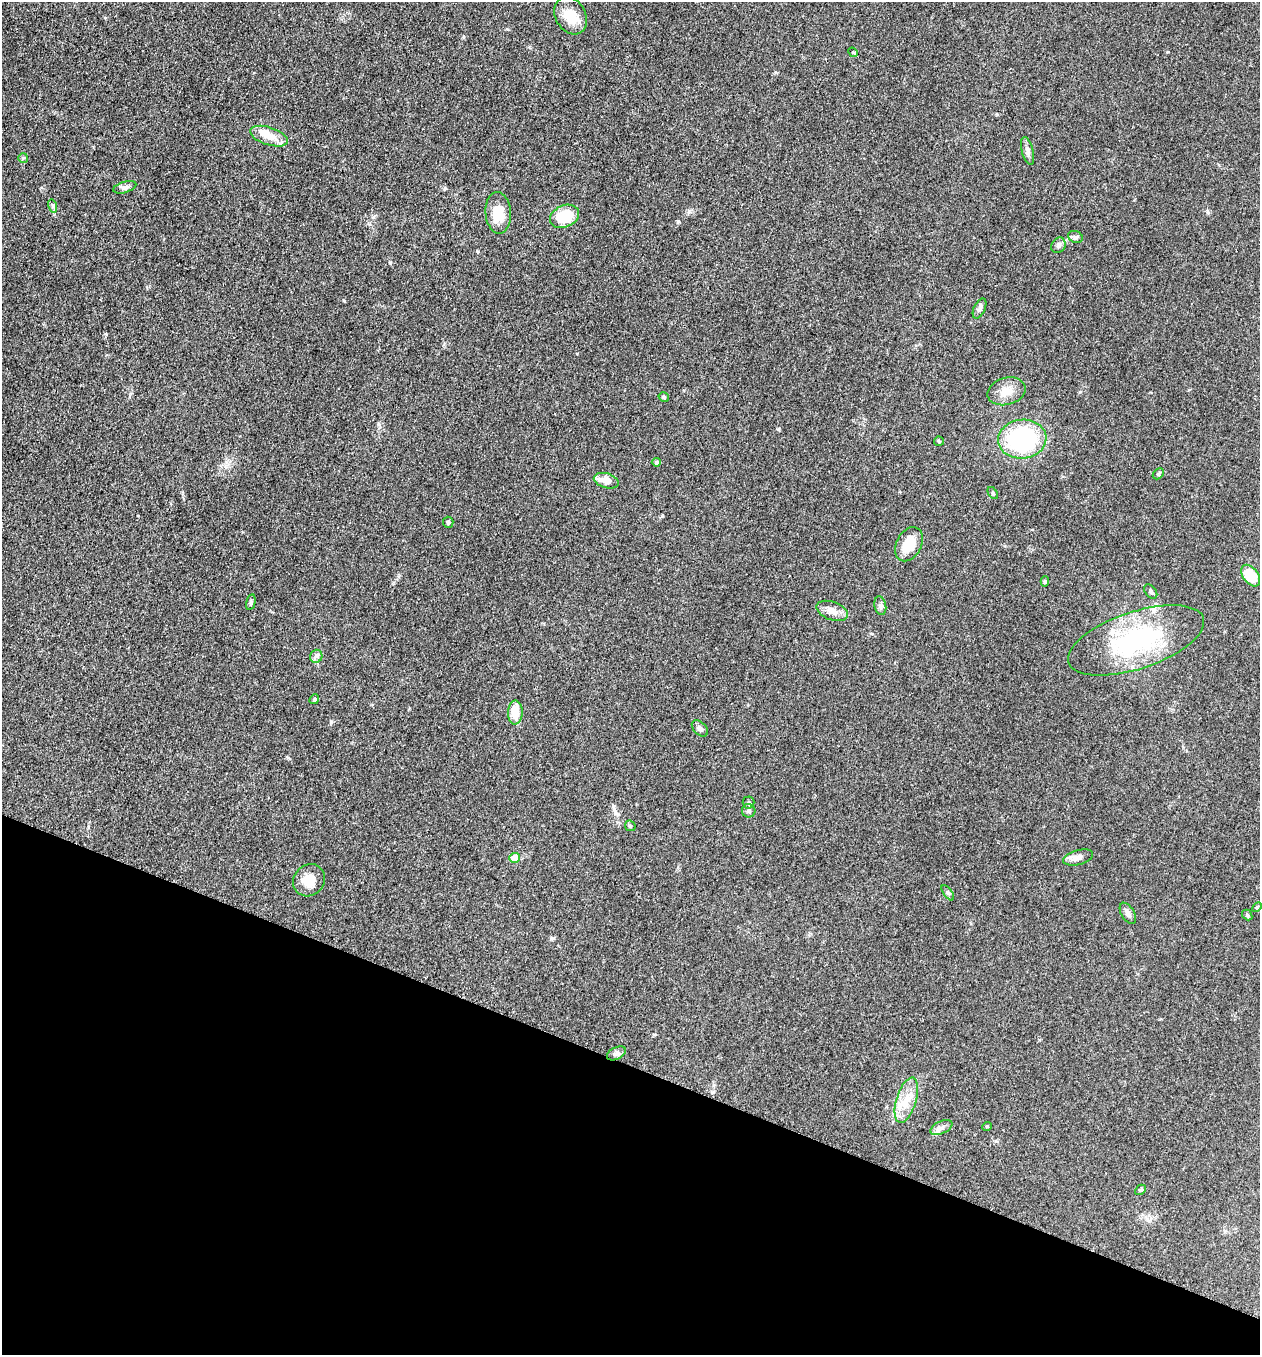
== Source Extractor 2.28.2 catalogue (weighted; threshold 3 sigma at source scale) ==
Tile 15 of 4 x 4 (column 3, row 4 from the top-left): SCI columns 2713-3970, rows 17-1369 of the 5507 x 5462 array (HDU 1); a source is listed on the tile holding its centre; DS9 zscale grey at full resolution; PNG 1262 x 1357 px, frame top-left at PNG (2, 2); each listed source drawn as its Kron ellipse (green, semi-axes under 4 px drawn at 4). Shown black and unused: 21% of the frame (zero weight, under 3 of 5 exposures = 3% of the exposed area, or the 3 px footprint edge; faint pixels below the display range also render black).
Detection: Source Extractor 2.28.2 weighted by HDU 2 'WHT'; one run over the whole footprint, this tile lists its part. Background 0.0767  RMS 0.0066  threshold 0.0296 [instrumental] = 3 sigma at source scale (4.5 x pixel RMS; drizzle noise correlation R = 1.50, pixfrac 1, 0.05/0.05 arcsec/px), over >= 5 px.
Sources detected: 49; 1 inside a brighter listed object's ellipse — not listed separately; the other 48 listed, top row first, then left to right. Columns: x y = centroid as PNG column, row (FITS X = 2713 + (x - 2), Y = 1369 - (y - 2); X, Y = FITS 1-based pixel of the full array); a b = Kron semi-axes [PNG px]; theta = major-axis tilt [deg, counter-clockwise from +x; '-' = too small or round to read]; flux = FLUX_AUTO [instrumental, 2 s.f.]
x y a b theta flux
571 16 20 15 -60 13
853 52 5 4 - 0.76
269 136 20 9 -18 8.7
1027 151 14 6 -75 2.6
23 158 5 5 - 0.86
125 187 12 5 16 2.1
53 206 7 4 -73 1.1
498 213 21 13 -85 14
565 216 15 11 25 21
1075 237 8 5 -19 1.4
1058 245 8 7 - 1.8
980 308 11 5 66 2
1006 391 19 13 16 8.4
664 397 5 4 - 1.2
1022 439 24 19 6 69
939 441 5 4 - 0.73
656 462 5 4 - 1.2
1158 474 6 4 44 0.93
606 481 13 7 -16 7
993 493 7 3 -55 0.79
448 522 5 5 - 1.3
909 544 18 12 62 14
1251 576 12 7 -54 20
1045 581 5 4 - 0.94
1151 591 8 5 -52 1.4
251 602 8 4 76 1.1
880 606 9 6 -80 1.8
832 611 16 9 -20 5.2
1136 640 71 28 18 81
316 656 7 6 - 1.8
314 699 5 4 - 0.86
515 712 12 7 87 11
700 728 9 6 -44 2.1
749 802 6 6 - 1.2
749 811 7 6 - 1.5
630 826 6 5 - 0.93
1078 857 15 7 15 3.7
514 858 5 5 - 9.3
309 880 17 15 46 9.7
948 893 9 4 -54 1.2
1257 907 6 3 45 0.64
1128 913 12 6 -59 2.5
1247 915 6 4 -50 0.93
616 1053 10 6 26 2.1
906 1100 23 10 73 10
987 1126 5 3 - 0.51
941 1127 12 6 23 2.8
1140 1190 6 4 43 0.81
Unlisted compact peaks at least as high as the median listed source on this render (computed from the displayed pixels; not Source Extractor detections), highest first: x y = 344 301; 390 263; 331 722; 778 429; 288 758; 678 221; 551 938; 689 211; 106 334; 477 251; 463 37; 1207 211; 1080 392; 654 1034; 1168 52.